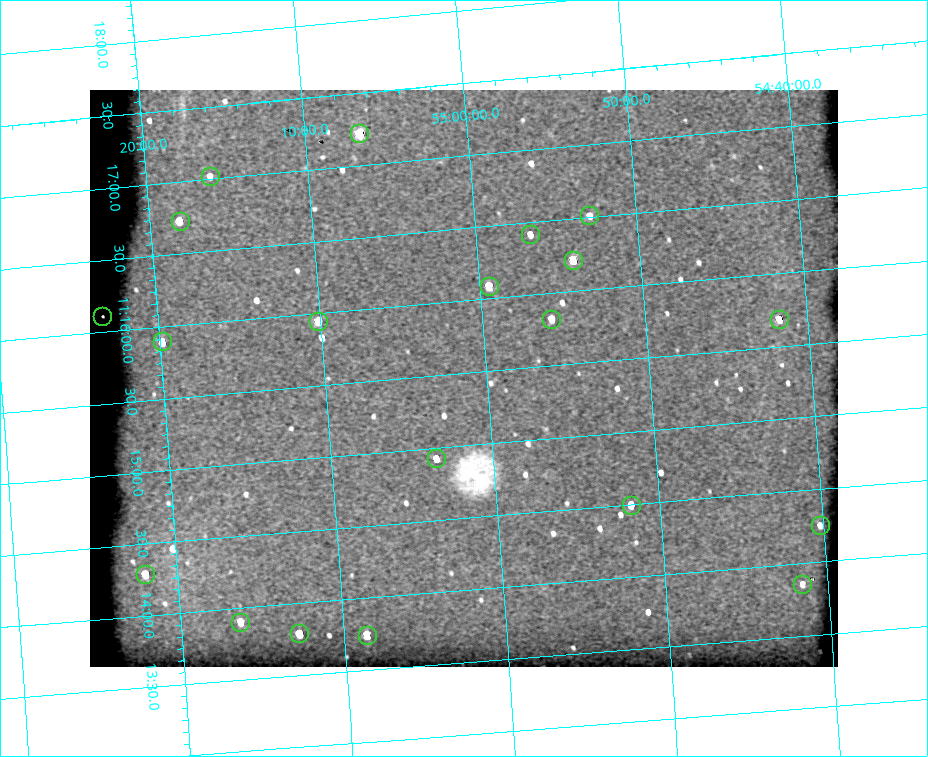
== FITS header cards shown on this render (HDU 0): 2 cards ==
NAXIS1  =                  748 / length of data axis 1
NAXIS2  =                  577 / length of data axis 2

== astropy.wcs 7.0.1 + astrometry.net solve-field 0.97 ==
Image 748 x 577 px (HDU 0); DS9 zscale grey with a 90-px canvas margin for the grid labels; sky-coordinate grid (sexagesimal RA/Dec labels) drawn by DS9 from the SOLVED WCS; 20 Tycho-2 reference stars matched to detected sources circled (green)
Header WCS: none
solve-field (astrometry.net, Tycho-2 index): SOLVED blind (the file carries no WCS)
Solved WCS: RA---TAN-SIP/DEC--TAN-SIP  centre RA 11:15:28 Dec +55:01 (168.87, +55.02 deg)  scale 3.71 x 3.58 arcsec/px (non-square pixels)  FOV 46.2' x 34.4'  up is +95 deg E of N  parity flipped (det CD > 0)
(file carries no celestial WCS; the grid is the blind solution)
Tycho-2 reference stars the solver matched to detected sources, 20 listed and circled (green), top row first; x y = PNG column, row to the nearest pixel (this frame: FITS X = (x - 90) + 1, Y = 577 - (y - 90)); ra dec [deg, ICRS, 3 dp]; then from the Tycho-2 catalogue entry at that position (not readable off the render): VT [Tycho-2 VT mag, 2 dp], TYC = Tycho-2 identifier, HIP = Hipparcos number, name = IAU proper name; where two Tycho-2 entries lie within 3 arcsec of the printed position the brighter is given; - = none
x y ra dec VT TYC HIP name
359 133 169.305 +55.110 9.34 3828-980-1 55131 -
210 176 169.255 +55.267 13.02 3828-32-1 - -
589 215 169.128 +54.881 12.26 3825-29-1 - -
180 221 169.182 +55.302 11.07 3828-35-1 - -
530 234 169.106 +54.944 12.57 3825-22-1 - -
573 260 169.055 +54.902 10.30 3825-27-1 - -
489 286 169.022 +54.991 10.64 3825-19-1 - -
102 316 169.028 +55.390 11.96 3828-5-1 - -
551 319 168.956 +54.929 12.02 3825-24-1 - -
779 319 168.922 +54.696 10.58 3825-44-1 - -
318 321 168.987 +55.169 10.90 3828-19-1 - -
162 341 168.975 +55.331 11.47 3828-36-1 - -
436 458 168.732 +55.059 11.83 3827-457-1 - -
631 505 168.624 +54.862 11.77 3824-1052-1 - -
820 525 168.563 +54.670 12.56 3824-983-1 - -
145 574 168.573 +55.366 11.42 3827-276-1 - -
802 584 168.465 +54.693 12.61 3824-1011-1 - -
240 622 168.476 +55.272 11.45 3827-332-1 - -
299 633 168.448 +55.213 11.22 3827-366-1 - -
367 635 168.436 +55.143 10.94 3827-399-1 - -